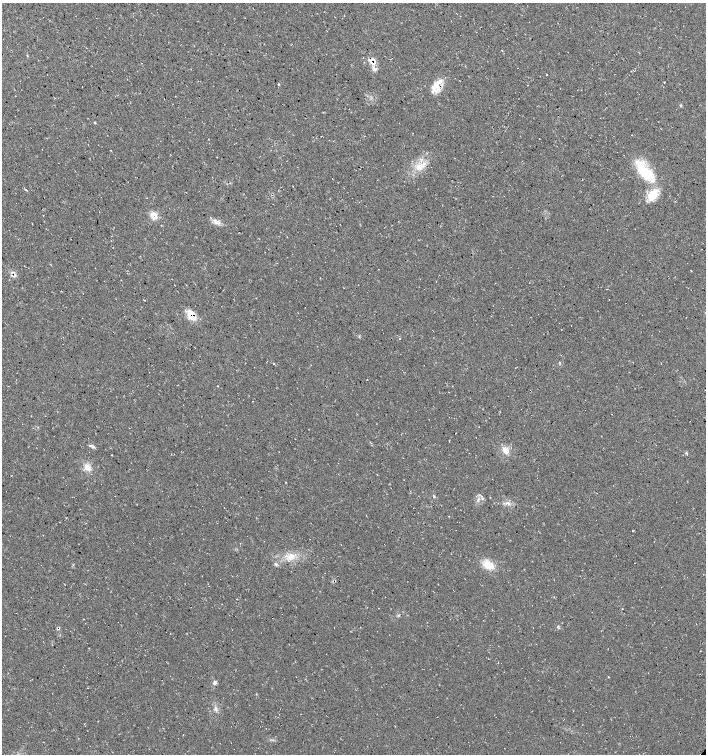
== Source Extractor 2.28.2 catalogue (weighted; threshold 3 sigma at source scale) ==
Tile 11 of 4 x 4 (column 3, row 3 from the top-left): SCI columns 3048-4454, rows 1508-3010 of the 6032 x 6030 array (HDU 1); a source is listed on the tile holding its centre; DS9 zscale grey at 2 x 2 block average (1 PNG px = mean of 2 x 2 image px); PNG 708 x 756 px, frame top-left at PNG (2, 3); no overlay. Shown black and unused: <1% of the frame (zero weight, under 3 of 4 exposures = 1% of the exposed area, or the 3 px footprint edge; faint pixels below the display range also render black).
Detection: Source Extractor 2.28.2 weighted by HDU 2 'WHT'; one run over the whole footprint, this tile lists its part. Background 0.0158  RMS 0.0038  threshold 0.0171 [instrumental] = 3 sigma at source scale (4.5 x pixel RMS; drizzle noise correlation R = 1.50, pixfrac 1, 0.0396/0.0396 arcsec/px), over >= 5 px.
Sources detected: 40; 1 cosmic-ray / hot-pixel residue — not listed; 1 coinciding with a brighter row at this scale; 5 inside a brighter listed object's ellipse — not listed separately; the other 33 listed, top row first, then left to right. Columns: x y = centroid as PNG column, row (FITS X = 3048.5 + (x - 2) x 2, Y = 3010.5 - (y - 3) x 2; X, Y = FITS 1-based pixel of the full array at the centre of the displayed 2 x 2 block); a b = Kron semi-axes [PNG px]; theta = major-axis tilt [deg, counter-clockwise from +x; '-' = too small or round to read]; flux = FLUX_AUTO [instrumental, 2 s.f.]
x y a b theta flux
372 62 9 5 -37 5.2
546 75 2 2 - 0.41
279 84 2 2 - 6
437 87 13 7 -59 8.2
681 105 3 2 - 0.68
95 122 3 2 - 0.55
111 150 2 2 - 0.47
419 166 10 7 14 8.4
645 172 36 12 -50 35
26 190 3 2 - 0.69
153 215 10 8 48 7
43 216 2 2 - 0.39
217 222 10 5 -29 4.5
14 276 8 3 3 2.3
609 300 2 2 - 0.37
191 315 13 8 -65 12
359 337 3 2 - 0.6
274 363 2 2 - 0.4
515 368 2 2 - 0.31
367 380 2 2 - 0.38
91 446 5 3 - 1.4
506 450 10 7 -48 6.6
87 467 10 7 -35 6.4
434 496 4 2 - 0.87
507 503 5 2 - 1.3
632 530 3 2 - 0.48
291 556 10 8 40 8.2
276 564 5 4 - 1.4
489 565 16 8 -23 13
83 619 2 2 - 0.37
558 627 3 2 - 0.79
608 677 2 2 - 0.44
214 683 5 3 - 1.7
Overlapping masked pixels (flux is a lower limit): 3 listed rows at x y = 372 62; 14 276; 191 315
Diffuse or blended objects may show on this block-average render without a row.